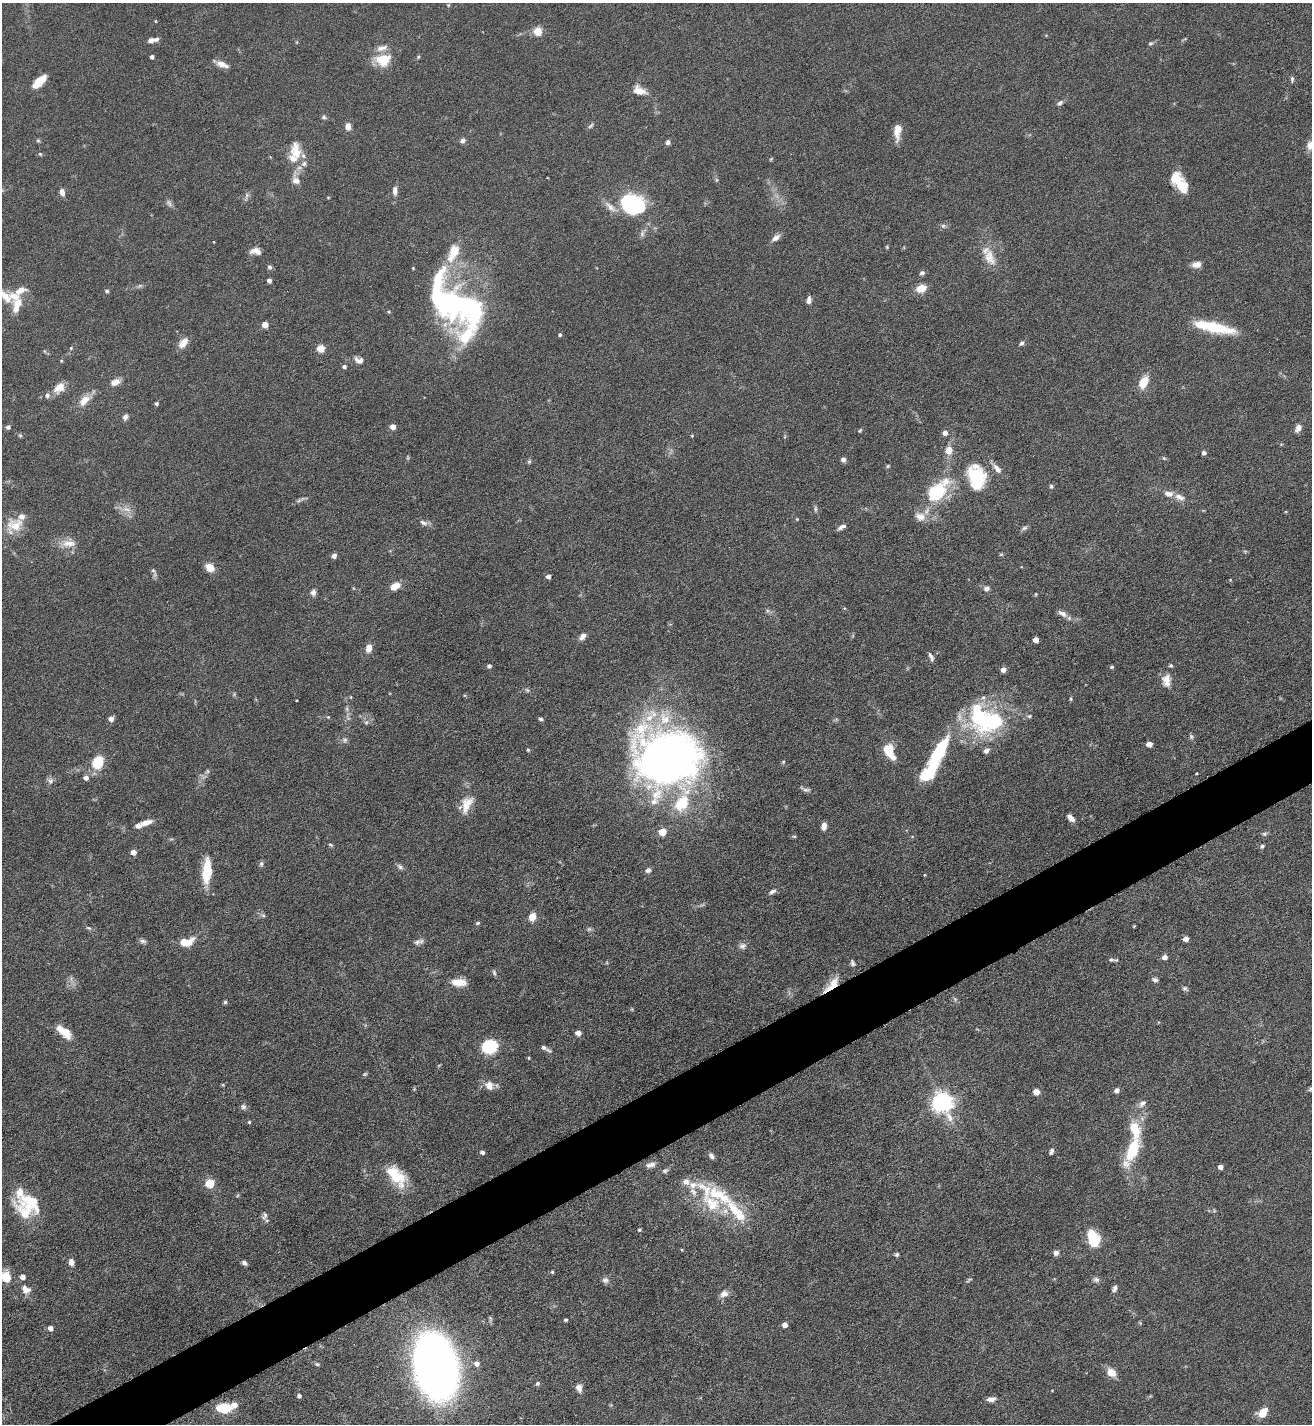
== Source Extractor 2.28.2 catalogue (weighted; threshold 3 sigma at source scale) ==
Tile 7 of 4 x 4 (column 3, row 2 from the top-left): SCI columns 2777-4086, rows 2850-4271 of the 5688 x 5699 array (HDU 1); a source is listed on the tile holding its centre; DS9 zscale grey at full resolution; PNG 1314 x 1426 px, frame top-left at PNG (2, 3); no overlay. Shown black and unused: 4% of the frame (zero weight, under 5 of 9 exposures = <1% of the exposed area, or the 3 px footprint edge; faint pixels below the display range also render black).
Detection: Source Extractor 2.28.2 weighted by HDU 2 'WHT'; one run over the whole footprint, this tile lists its part. Background 0.0768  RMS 0.0035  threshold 0.0143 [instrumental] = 3 sigma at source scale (4.09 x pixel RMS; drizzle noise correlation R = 1.36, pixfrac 0.8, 0.05/0.05 arcsec/px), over >= 5 px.
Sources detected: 271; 7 too faint to see at this stretch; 6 inside a brighter object's white glare — not listed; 37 inside a brighter listed object's ellipse — not listed separately; the other 221 listed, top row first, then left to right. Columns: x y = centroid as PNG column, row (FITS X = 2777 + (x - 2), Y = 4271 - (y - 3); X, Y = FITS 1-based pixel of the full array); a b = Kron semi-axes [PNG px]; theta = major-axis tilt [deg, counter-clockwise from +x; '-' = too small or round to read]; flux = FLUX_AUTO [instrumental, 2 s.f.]
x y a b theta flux
448 5 5 4 - 0.35
156 21 4 3 - 0.27
538 31 5 5 - 13
151 40 7 6 - 1.5
1150 43 6 5 - 0.6
152 57 4 4 - 1
418 57 6 4 45 0.42
383 60 17 13 6 8.6
222 64 14 6 -22 2.6
1292 79 8 4 90 0.64
39 82 19 8 42 4.8
639 90 16 10 -20 3.6
1060 103 8 6 39 0.94
324 117 7 5 -2 0.63
348 126 8 6 -90 2.1
591 126 9 5 44 0.68
896 132 20 7 -79 2.8
38 141 6 4 -1 0.46
462 141 6 6 - 1.2
668 142 7 5 77 0.81
1310 145 12 9 81 2.2
296 153 21 15 -44 5.7
40 154 5 4 - 0.42
771 159 6 3 71 0.32
296 180 13 10 -53 2.2
717 180 6 4 90 0.47
1181 185 19 11 -60 8.2
395 191 12 6 -90 1.7
62 192 8 5 -79 1.9
247 195 7 4 90 0.76
328 197 4 3 - 0.25
631 201 26 18 6 22
943 226 7 5 -20 0.73
642 234 9 6 75 1
776 238 10 6 39 1.8
887 247 5 4 - 0.33
256 251 12 7 -4 2.3
454 252 20 10 67 8.3
990 257 25 13 -67 5.6
1196 264 11 7 8 2.2
270 267 6 5 - 0.74
413 268 3 3 - 0.26
922 273 5 5 - 0.99
269 280 4 4 - 1.7
921 288 11 8 20 3.9
107 291 5 4 - 0.52
15 296 20 10 -30 4.3
809 300 9 5 84 1.4
454 304 57 30 -18 75
389 312 5 3 - 0.32
265 325 5 5 - 2.6
1216 328 45 12 -11 13
560 335 4 4 - 0.55
183 343 13 8 50 3.1
1022 343 7 5 52 0.79
321 349 5 5 - 9.9
44 351 5 3 - 0.35
359 360 13 8 -19 1.8
61 361 5 4 - 0.32
344 367 5 4 - 0.77
115 382 11 7 23 2.6
1144 382 12 7 65 6.3
59 388 16 11 41 3.8
84 400 16 10 46 3.9
156 404 4 4 - 0.67
125 417 8 6 67 1.1
8 427 6 5 - 0.85
393 427 4 4 - 3.7
1298 428 9 6 65 2.2
860 430 6 4 53 0.39
945 433 5 5 - 1.5
949 450 10 9 - 2.9
1204 453 4 4 - 1.1
1164 458 6 5 - 0.48
843 460 5 5 - 1.1
529 461 6 5 - 0.56
888 466 5 4 - 0.41
997 469 15 7 -49 2.1
976 478 30 22 -74 16
1051 486 5 5 - 0.63
936 492 26 18 43 17
1180 497 15 8 -27 2.3
299 501 8 3 19 0.67
126 509 13 7 -22 2.4
815 509 9 4 86 0.62
920 517 16 12 -21 3.3
797 519 4 4 - 0.29
423 523 12 6 -27 1.3
15 525 25 17 36 6.4
842 527 10 5 28 1.3
1024 528 8 5 18 0.77
69 543 21 10 -2 3.9
1001 554 6 4 1 0.4
334 556 5 5 - 1.2
210 567 10 8 -36 3.7
153 570 8 5 -54 0.79
548 576 4 4 - 1.4
395 586 11 7 29 3.9
987 589 8 7 - 1.2
313 592 8 7 - 1.2
1036 594 4 4 - 0.33
1062 613 14 7 -30 1.8
582 637 10 6 44 1.6
1036 640 4 4 - 3.1
369 648 10 7 76 2.6
931 657 12 4 -66 0.99
489 666 5 5 - 0.71
1112 667 5 4 - 0.51
1003 669 5 4 - 2.1
1166 680 17 11 -85 3.3
527 690 7 4 -44 0.55
351 697 5 3 - 0.27
1071 699 5 4 - 0.39
328 717 4 4 - 0.31
111 719 6 5 - 1.8
541 719 5 4 - 0.62
985 721 45 30 2 39
366 722 7 5 67 0.78
1149 744 5 4 - 3.7
528 750 4 4 - 0.42
889 750 14 8 -63 9.8
935 756 21 13 60 11
668 758 51 44 -13 260
98 762 16 12 65 7.6
783 762 5 4 - 0.37
207 771 7 5 60 0.67
86 778 5 5 - 1.8
50 781 9 8 - 1.2
805 789 14 5 -19 1
682 803 23 16 54 13
467 804 26 12 68 5.2
1071 818 9 5 -45 2
146 822 14 6 15 2.5
824 826 8 5 76 1.9
662 832 5 5 - 8.2
1264 834 7 5 -1 0.69
794 836 6 4 0 0.37
331 845 7 4 -27 0.46
1262 846 5 5 - 0.72
133 852 5 4 - 2.5
261 864 7 5 75 0.68
400 867 9 6 -38 0.93
648 870 7 6 - 1.1
207 871 28 10 86 10
772 891 9 5 23 1
263 915 6 4 -19 0.54
532 917 9 7 79 3.1
478 923 6 4 27 0.49
1134 926 5 3 - 0.28
89 928 8 4 -26 0.62
1186 939 4 4 - 2.8
143 941 9 6 -8 0.88
186 942 18 10 16 5.3
417 942 11 7 17 1.3
742 946 9 8 - 1.3
1165 957 4 4 - 2.1
1113 960 10 4 -1 0.77
853 963 8 5 -65 0.77
494 972 8 4 -76 0.62
1155 980 7 5 -29 0.96
460 981 14 9 -16 4.2
834 983 18 11 51 4.6
1185 989 7 6 - 0.71
225 1002 5 5 - 0.54
64 1032 20 9 -38 5.4
578 1033 5 4 - 2.5
489 1046 10 8 22 29
543 1047 9 6 -38 1.1
529 1058 5 3 - 0.32
365 1074 7 4 25 0.46
223 1085 4 4 - 0.35
489 1086 12 11 - 2.8
414 1089 4 4 - 0.35
1310 1089 9 4 27 0.8
1117 1090 6 5 - 1.2
1036 1092 5 5 - 4.1
943 1103 8 7 - 190
1142 1103 12 7 41 1.6
243 1107 8 7 - 0.97
249 1122 4 4 - 0.4
1133 1149 46 14 66 15
1051 1151 7 4 74 0.86
482 1152 4 4 - 0.99
711 1156 9 5 -57 1.1
652 1164 8 8 - 1.5
1221 1167 4 4 - 2.1
665 1171 8 6 21 0.81
396 1176 28 15 -50 11
210 1183 5 5 - 15
719 1195 48 18 -29 20
31 1202 36 23 4 14
265 1216 12 7 73 1.1
639 1230 4 4 - 0.53
1094 1239 14 9 -72 17
1056 1253 7 6 - 1.2
897 1254 5 4 - 0.66
71 1262 7 6 - 1.9
244 1263 7 5 -37 0.94
552 1272 5 4 - 0.49
6 1277 11 9 -65 5.5
23 1277 4 4 - 2.3
605 1280 9 8 - 1.2
969 1280 9 3 30 0.48
1096 1280 9 7 -13 1.1
25 1289 12 9 -36 2.6
1114 1289 8 5 67 1
724 1294 11 9 23 1.9
566 1320 4 3 - 0.6
1140 1323 5 4 - 0.34
785 1325 4 4 - 2.7
50 1328 4 4 - 1.9
317 1364 7 4 -10 0.62
477 1364 6 5 - 1.6
436 1367 41 26 -78 330
1111 1373 10 8 -35 3.8
538 1384 5 5 - 0.74
579 1388 11 8 -74 1.8
299 1396 4 4 - 0.95
991 1399 10 6 8 1.7
223 1408 13 9 -2 11
1262 1413 10 7 44 6.1
Overlapping masked pixels (flux is a lower limit): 1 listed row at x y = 834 983
Isophote crosses this tile's border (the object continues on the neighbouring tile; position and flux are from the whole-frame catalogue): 3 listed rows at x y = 1310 145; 1310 1089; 6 1277